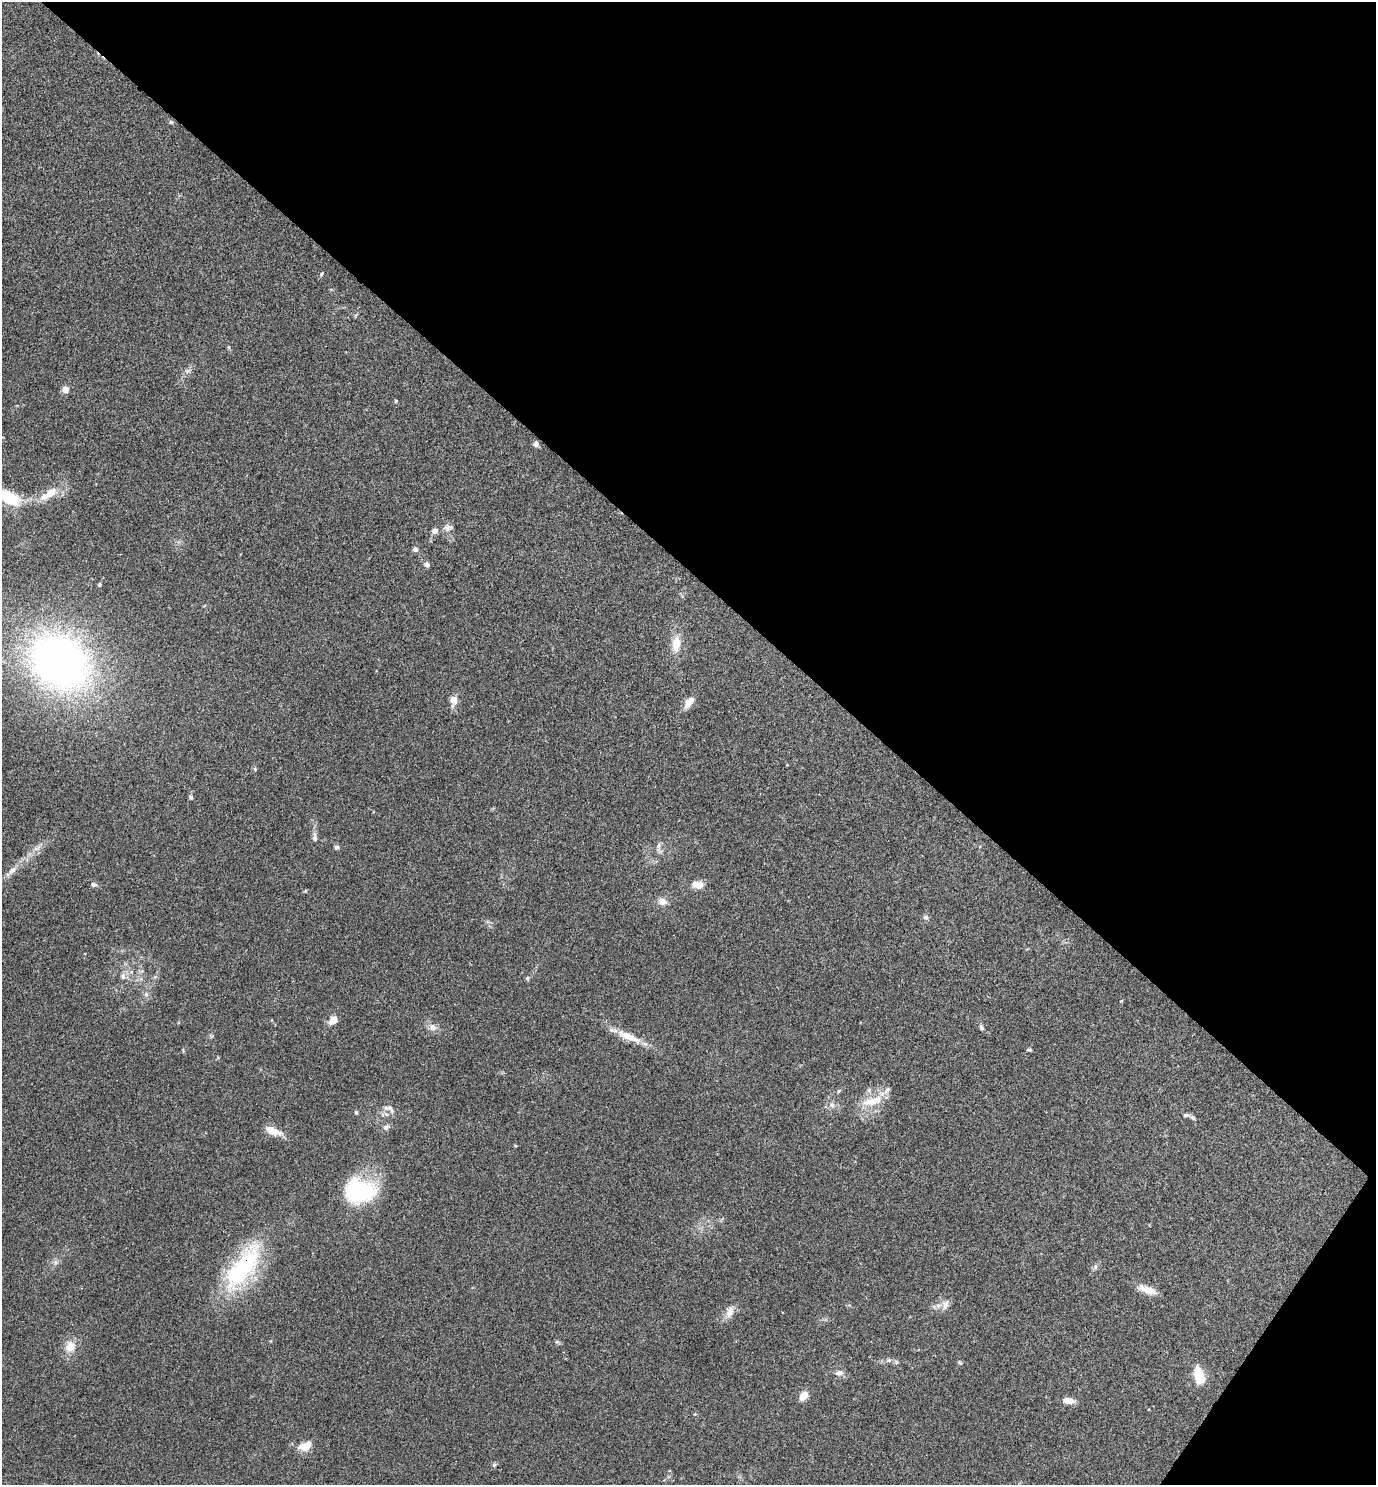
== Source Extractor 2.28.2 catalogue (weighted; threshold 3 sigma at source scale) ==
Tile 8 of 4 x 4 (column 4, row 2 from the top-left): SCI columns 4274-5647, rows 2970-4452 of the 5942 x 5939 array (HDU 1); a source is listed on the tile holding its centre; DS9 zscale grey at full resolution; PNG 1378 x 1487 px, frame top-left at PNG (2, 2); no overlay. Shown black and unused: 40% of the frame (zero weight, under 3 of 4 exposures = <1% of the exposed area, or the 3 px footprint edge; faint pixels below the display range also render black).
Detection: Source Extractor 2.28.2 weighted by HDU 2 'WHT'; one run over the whole footprint, this tile lists its part. Background 0.0527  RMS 0.0052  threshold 0.0232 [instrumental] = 3 sigma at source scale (4.5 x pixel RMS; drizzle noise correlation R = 1.50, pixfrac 1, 0.05/0.05 arcsec/px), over >= 5 px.
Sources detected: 67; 2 inside a brighter listed object's ellipse — not listed separately; the other 65 listed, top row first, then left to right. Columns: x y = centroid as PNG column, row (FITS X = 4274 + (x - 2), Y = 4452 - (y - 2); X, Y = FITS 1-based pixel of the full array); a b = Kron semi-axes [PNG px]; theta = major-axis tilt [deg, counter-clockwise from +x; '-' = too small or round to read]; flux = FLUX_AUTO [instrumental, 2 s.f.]
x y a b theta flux
171 122 6 5 - 0.82
321 274 7 4 54 0.84
229 347 6 4 89 0.59
188 371 9 4 23 1.5
65 389 5 5 - 6.3
396 401 5 4 - 0.62
536 444 7 6 - 1.6
50 493 26 11 37 9.5
10 498 20 11 -31 23
448 528 11 10 - 2.7
435 531 7 7 - 2.3
415 549 6 6 - 1.7
427 565 7 6 - 1.9
99 585 5 4 - 0.64
676 644 20 10 83 8.6
60 662 46 39 -37 330
453 700 7 5 85 8.4
689 702 15 7 52 5.2
255 769 6 3 -72 0.64
191 797 6 4 -41 0.89
315 838 12 6 -84 2.1
337 847 7 6 - 1.1
37 848 13 5 23 2.4
659 848 18 5 -83 2.2
12 870 15 7 44 3.4
94 884 8 6 -15 1.4
698 885 11 8 -11 6.3
662 901 10 8 -18 3.8
926 917 8 6 -13 1.3
131 972 6 5 - 1.1
123 976 10 6 -90 2.1
527 978 6 5 - 0.78
146 994 7 5 -46 1.2
1121 1001 4 3 - 0.45
333 1021 12 8 43 4.6
433 1027 12 9 -45 3.1
981 1027 9 5 -58 1.2
629 1037 36 9 -23 10
1029 1050 8 3 0 0.69
839 1091 5 4 - 0.72
872 1101 31 11 15 11
832 1105 8 7 - 2.2
390 1108 13 8 -52 2.8
356 1112 5 4 - 0.67
1186 1115 9 5 7 1.2
1193 1118 7 6 - 1
386 1127 9 7 28 1.8
272 1131 19 8 -21 7.6
360 1191 32 23 4 50
55 1262 7 5 -90 1.3
243 1267 66 25 55 59
1095 1267 7 6 - 1.3
1147 1289 24 8 -19 5.9
945 1304 15 10 81 3.5
729 1312 17 9 67 4.3
557 1342 7 4 0 0.8
70 1347 15 13 64 7
889 1360 8 6 1 1.6
960 1362 7 4 -48 0.8
839 1373 10 7 8 2.5
1199 1375 17 9 -75 14
803 1396 11 7 54 4.9
1068 1401 13 7 -5 4.4
306 1446 17 9 25 7.1
494 1465 6 5 - 0.87
Overlapping masked pixels (flux is a lower limit): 1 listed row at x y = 243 1267
Isophote crosses this tile's border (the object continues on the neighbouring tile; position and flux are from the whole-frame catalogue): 1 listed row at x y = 10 498